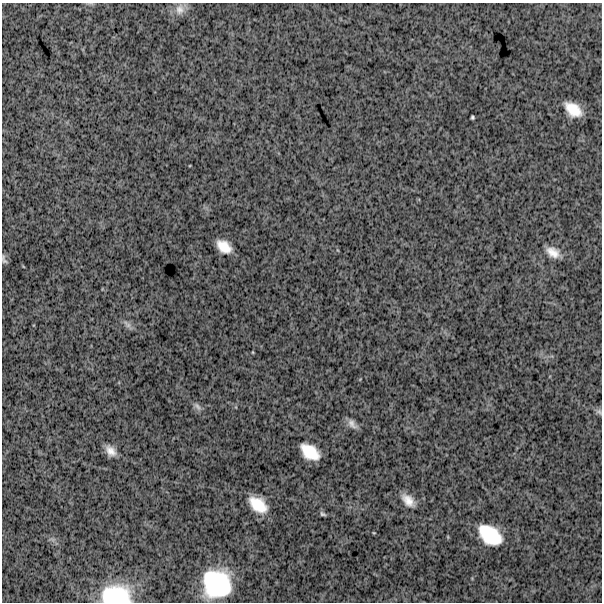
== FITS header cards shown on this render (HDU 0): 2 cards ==
NAXIS1  =                  600
NAXIS2  =                  600

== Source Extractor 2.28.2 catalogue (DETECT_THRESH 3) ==
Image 600 x 600 px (HDU 0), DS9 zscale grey, 1 PNG px = 1 image px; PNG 604 x 604 px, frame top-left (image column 1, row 600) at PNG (2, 3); no overlay
Background 1680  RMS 250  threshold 760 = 3 sigma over >= 5 px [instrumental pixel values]
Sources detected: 19; all 19 listed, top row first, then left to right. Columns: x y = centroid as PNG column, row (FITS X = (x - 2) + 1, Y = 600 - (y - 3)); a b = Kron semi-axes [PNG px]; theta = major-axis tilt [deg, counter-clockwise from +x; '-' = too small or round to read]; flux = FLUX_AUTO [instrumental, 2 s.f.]
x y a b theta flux
180 9 16 12 75 1.5e+05
573 109 16 10 -37 3.6e+05
472 117 4 3 - 2.6e+04
224 247 14 9 -38 2.9e+05
553 252 18 11 -31 2.0e+05
4 259 12 5 -72 4.7e+04
127 324 13 6 -45 7.0e+04
197 406 13 7 -49 6.8e+04
599 412 9 7 -55 4.4e+04
352 424 15 8 -48 1.1e+05
110 451 12 8 -51 1.6e+05
310 452 19 11 -37 4.6e+05
408 500 18 10 -44 2.0e+05
258 505 18 11 -39 4.5e+05
323 514 8 5 -24 3.6e+04
374 533 4 2 - 1.3e+04
490 535 23 14 -37 7.6e+05
217 584 25 23 -39 1.4e+06
116 595 30 19 -1 1.1e+06
At the frame edge (FLAGS 8, measured only in part): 2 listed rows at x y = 4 259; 116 595